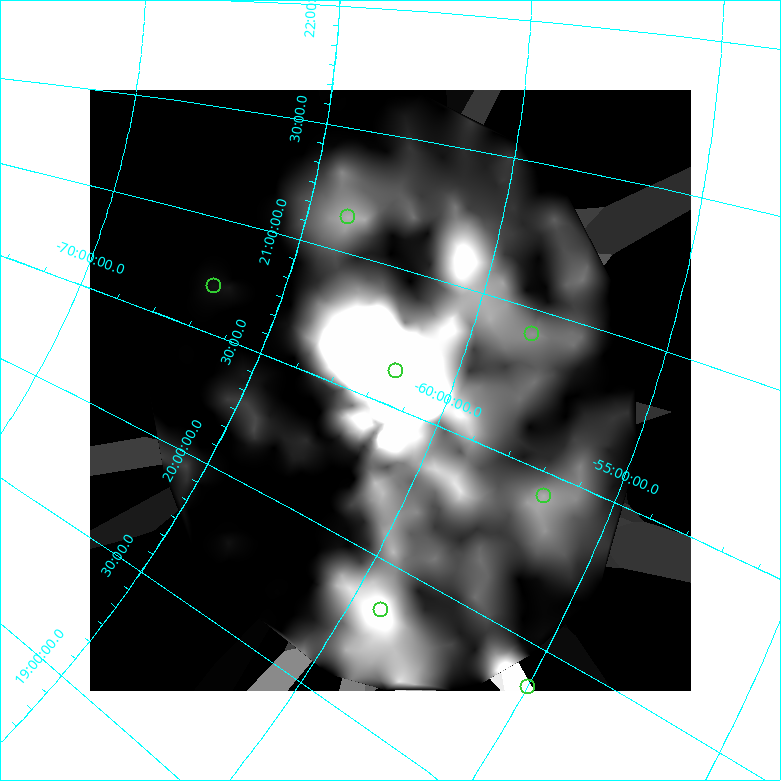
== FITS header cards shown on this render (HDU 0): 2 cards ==
NAXIS1  =                  601
NAXIS2  =                  601

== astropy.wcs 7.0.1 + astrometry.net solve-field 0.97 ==
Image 601 x 601 px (HDU 0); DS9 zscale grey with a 90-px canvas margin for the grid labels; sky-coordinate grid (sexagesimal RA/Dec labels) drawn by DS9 from the SOLVED WCS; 7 Tycho-2 reference stars matched to detected sources circled (green)
Header WCS: none
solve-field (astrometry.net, Tycho-2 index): SOLVED blind (the file carries no WCS)
Solved WCS: RA---TAN-SIP/DEC--TAN-SIP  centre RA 20:33:13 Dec -61:29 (308.30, -61.48 deg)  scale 94.5 arcsec/px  FOV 946.1' x 951.3'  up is +111 deg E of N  parity normal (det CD < 0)
(file carries no celestial WCS; the grid is the blind solution)
Tycho-2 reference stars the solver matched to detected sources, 7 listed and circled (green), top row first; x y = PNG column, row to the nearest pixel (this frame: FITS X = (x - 90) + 1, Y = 601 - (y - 90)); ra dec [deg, ICRS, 3 dp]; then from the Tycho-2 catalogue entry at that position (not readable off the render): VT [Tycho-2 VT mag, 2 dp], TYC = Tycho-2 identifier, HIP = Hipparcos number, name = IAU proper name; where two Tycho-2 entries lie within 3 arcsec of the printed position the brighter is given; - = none
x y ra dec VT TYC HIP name
348 217 317.136 -63.928 5.88 9109-1105-1 104364 -
214 286 310.488 -66.761 5.12 9112-1600-1 102157 -
532 334 313.703 -58.454 3.78 8804-1375-1 103227 -
396 371 309.397 -61.530 4.90 9100-1263-1 101773 -
544 496 306.412 -56.735 1.90 8785-1898-1 100751 Peacock
381 610 297.687 -59.194 5.48 8787-2077-1 97646 -
528 687 298.157 -54.971 5.80 8779-828-1 97816 -